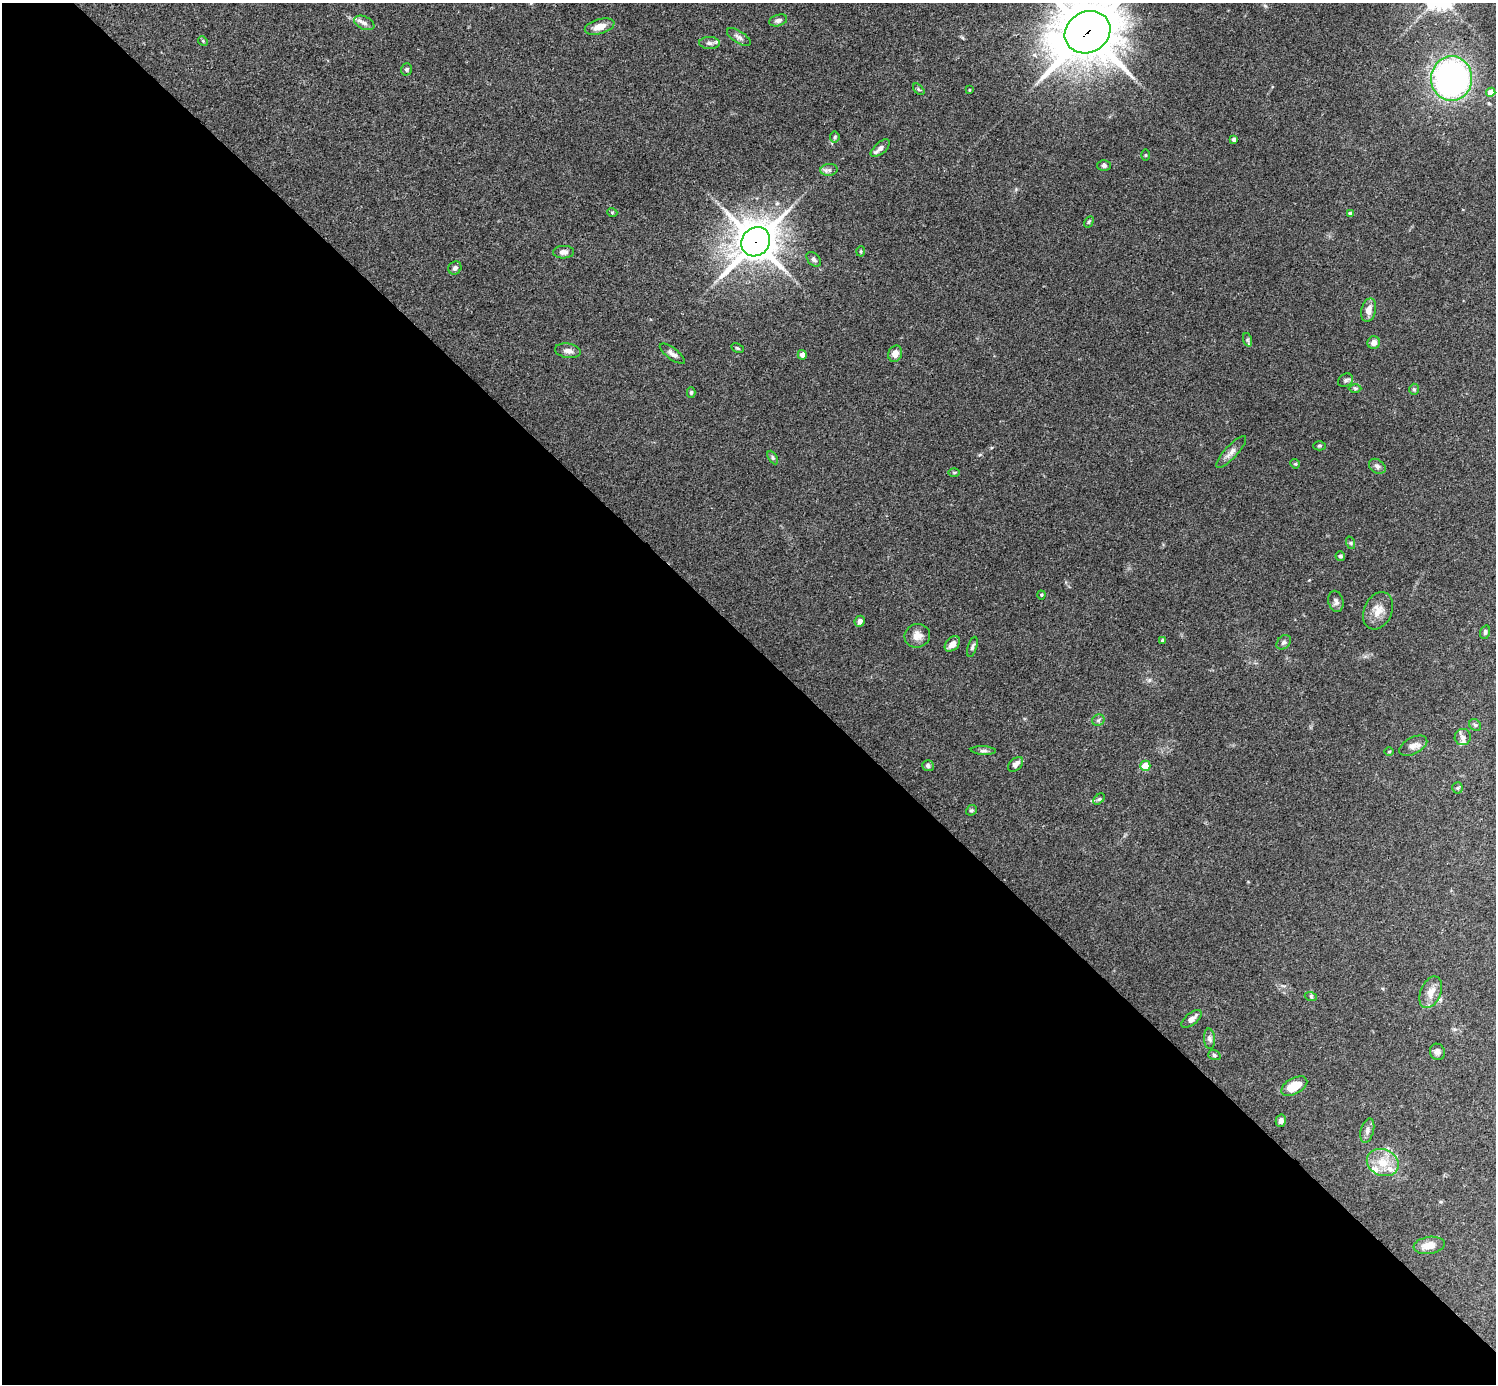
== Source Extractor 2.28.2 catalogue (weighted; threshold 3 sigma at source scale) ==
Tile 9 of 4 x 4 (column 1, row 3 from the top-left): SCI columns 4-1497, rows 1542-2923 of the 5988 x 5988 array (HDU 1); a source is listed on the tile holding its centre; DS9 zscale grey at full resolution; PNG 1498 x 1386 px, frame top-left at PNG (2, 3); each listed source drawn as its Kron ellipse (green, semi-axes under 4 px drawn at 4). Shown black and unused: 54% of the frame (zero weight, under 3 of 4 exposures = <1% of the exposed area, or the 3 px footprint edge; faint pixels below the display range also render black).
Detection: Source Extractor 2.28.2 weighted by HDU 2 'WHT'; one run over the whole footprint, this tile lists its part. Background 0.0754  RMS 0.0055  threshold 0.0247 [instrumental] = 3 sigma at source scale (4.5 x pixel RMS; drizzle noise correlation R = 1.50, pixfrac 1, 0.05/0.05 arcsec/px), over >= 5 px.
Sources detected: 82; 3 inside a brighter listed object's ellipse — not listed separately; the other 79 listed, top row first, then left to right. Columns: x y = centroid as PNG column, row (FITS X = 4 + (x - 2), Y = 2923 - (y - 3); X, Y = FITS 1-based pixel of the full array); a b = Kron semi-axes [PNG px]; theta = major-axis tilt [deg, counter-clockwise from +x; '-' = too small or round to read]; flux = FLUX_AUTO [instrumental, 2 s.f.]
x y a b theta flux
778 20 9 5 17 1.7
364 23 11 6 -24 2.2
600 27 15 7 15 5.2
1087 32 24 20 30 2800
739 37 13 6 -32 2
203 41 5 4 - 0.58
709 43 10 6 -1 1.9
406 69 6 5 - 0.89
1452 78 22 20 90 170
919 89 7 4 -45 0.85
969 90 4 3 - 0.4
1491 92 4 4 - 7.2
835 137 5 5 - 0.82
1234 139 4 4 - 1.1
880 148 11 5 41 2.6
1145 155 5 3 - 0.5
1104 165 6 5 - 1.2
829 170 8 5 6 1.7
612 212 5 3 - 0.49
1350 213 4 4 - 1.6
1089 222 6 4 59 0.68
756 242 15 13 47 1400
861 251 5 4 - 0.74
564 252 10 6 2 2.5
814 259 8 6 -46 1.5
455 268 7 6 - 1.5
1369 310 12 7 76 4.4
1248 340 7 4 -71 0.95
1374 343 6 6 - 3.1
737 348 6 3 -27 0.7
568 351 13 7 -8 2.9
672 354 15 5 -37 2.4
895 354 8 7 - 4.3
802 355 4 4 - 3
1346 380 8 6 32 1.4
1355 388 6 4 -1 0.93
1414 389 5 4 - 0.83
691 393 5 4 - 0.92
1319 446 6 4 0 0.76
1231 452 21 6 47 3.3
773 458 7 4 -60 0.91
1295 464 5 4 - 0.64
1377 466 9 6 -36 1.6
954 472 6 3 0 0.6
1351 543 6 4 -72 0.79
1340 556 4 4 - 1.3
1041 595 4 4 - 0.59
1336 601 11 7 -77 1.9
1378 611 19 14 66 6.7
860 621 6 5 - 2.5
1485 632 7 5 72 1.1
917 636 13 11 18 4.7
1163 640 4 4 - 1.4
1284 642 8 6 44 1.4
952 644 9 6 44 3.6
972 647 10 4 73 1.2
1098 720 6 5 - 1.1
1475 725 6 5 - 1.1
1463 737 8 8 - 2
1413 746 15 8 27 3.4
983 751 12 4 -3 1.4
1389 752 5 3 - 0.52
1015 764 9 5 44 3
928 766 6 5 - 1.3
1145 766 5 5 - 6.3
1457 788 5 5 - 0.95
1099 799 7 4 43 0.83
971 810 6 5 - 0.81
1431 992 17 10 67 5.8
1311 997 6 4 -20 0.75
1191 1019 12 6 38 2.9
1209 1039 10 5 -86 1.8
1437 1052 8 7 - 2
1214 1055 6 5 - 0.99
1294 1086 14 8 29 11
1281 1121 6 5 - 2.3
1367 1131 12 6 75 2.2
1383 1163 16 13 -22 9.6
1429 1245 15 8 7 5.6
Overlapping masked pixels (flux is a lower limit): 2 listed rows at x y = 1087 32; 756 242
Isophote crosses this tile's border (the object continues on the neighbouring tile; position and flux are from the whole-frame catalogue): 1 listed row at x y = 1087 32